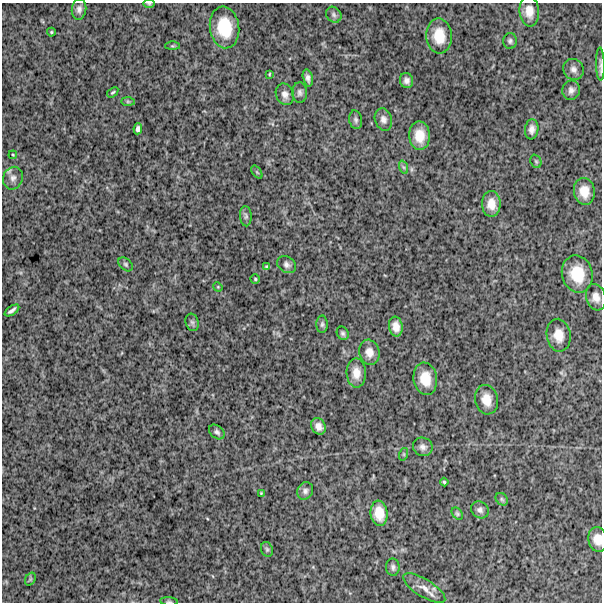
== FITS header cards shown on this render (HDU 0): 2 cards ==
NAXIS1  =                  600
NAXIS2  =                  600

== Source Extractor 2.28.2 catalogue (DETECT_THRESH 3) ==
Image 600 x 600 px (HDU 0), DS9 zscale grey, 1 PNG px = 1 image px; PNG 604 x 604 px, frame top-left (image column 1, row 600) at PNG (2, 3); each listed source drawn as its Kron ellipse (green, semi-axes under 4 px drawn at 4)
Background 1390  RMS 240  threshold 733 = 3 sigma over >= 5 px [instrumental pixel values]
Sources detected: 66; all 66 listed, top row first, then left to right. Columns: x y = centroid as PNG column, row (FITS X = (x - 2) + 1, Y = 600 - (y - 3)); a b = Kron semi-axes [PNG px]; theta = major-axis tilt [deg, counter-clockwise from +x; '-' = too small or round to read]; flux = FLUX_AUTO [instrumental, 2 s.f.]
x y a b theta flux
149 4 6 4 0 20000
79 9 10 7 84 69000
529 11 15 10 -85 180000
334 15 8 7 - 51000
225 27 21 14 -82 570000
51 32 4 4 - 19000
439 36 17 13 -87 340000
510 41 8 7 - 43000
172 46 7 3 0 19000
600 64 17 4 -89 55000
573 69 11 10 - 83000
269 74 4 2 - 14000
308 78 9 5 -78 60000
406 80 7 6 - 68000
571 90 10 8 80 74000
113 92 6 3 37 22000
300 93 10 7 -88 54000
285 94 11 8 -66 89000
128 102 7 4 -1 25000
383 119 11 8 -73 83000
356 120 9 6 -79 47000
138 129 5 4 - 49000
532 129 10 6 83 81000
419 136 14 10 -87 270000
13 155 4 3 - 14000
536 161 7 5 -68 26000
403 167 7 4 -70 30000
257 172 7 4 -53 23000
13 178 11 9 68 97000
584 191 13 10 -81 220000
491 204 13 9 90 190000
246 216 10 5 -85 42000
126 264 8 5 -40 35000
287 265 10 7 -34 65000
267 266 4 3 - 20000
577 274 19 15 -75 470000
255 279 4 4 - 21000
218 287 5 4 - 16000
596 297 13 9 -74 130000
12 310 8 4 35 57000
192 322 9 6 -73 40000
322 324 9 5 89 39000
396 327 10 7 -80 130000
343 333 7 5 -60 39000
559 335 16 12 -82 220000
369 352 13 10 -75 150000
356 373 14 9 -89 170000
425 379 16 12 -81 310000
486 400 15 11 -77 210000
318 426 8 7 - 96000
217 432 9 6 -42 48000
423 447 10 9 - 76000
404 454 6 4 72 20000
444 482 4 4 - 21000
305 491 9 7 60 59000
261 493 3 3 - 13000
502 499 7 5 -46 31000
480 510 9 8 - 63000
379 513 13 8 -83 240000
457 514 7 4 -50 27000
598 539 12 9 -80 170000
267 549 8 5 -69 33000
393 567 8 6 -87 49000
30 579 7 5 60 29000
424 588 24 9 -32 160000
169 601 9 4 -5 26000
At the frame edge (FLAGS 8, measured only in part): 4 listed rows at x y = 149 4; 600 64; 598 539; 169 601